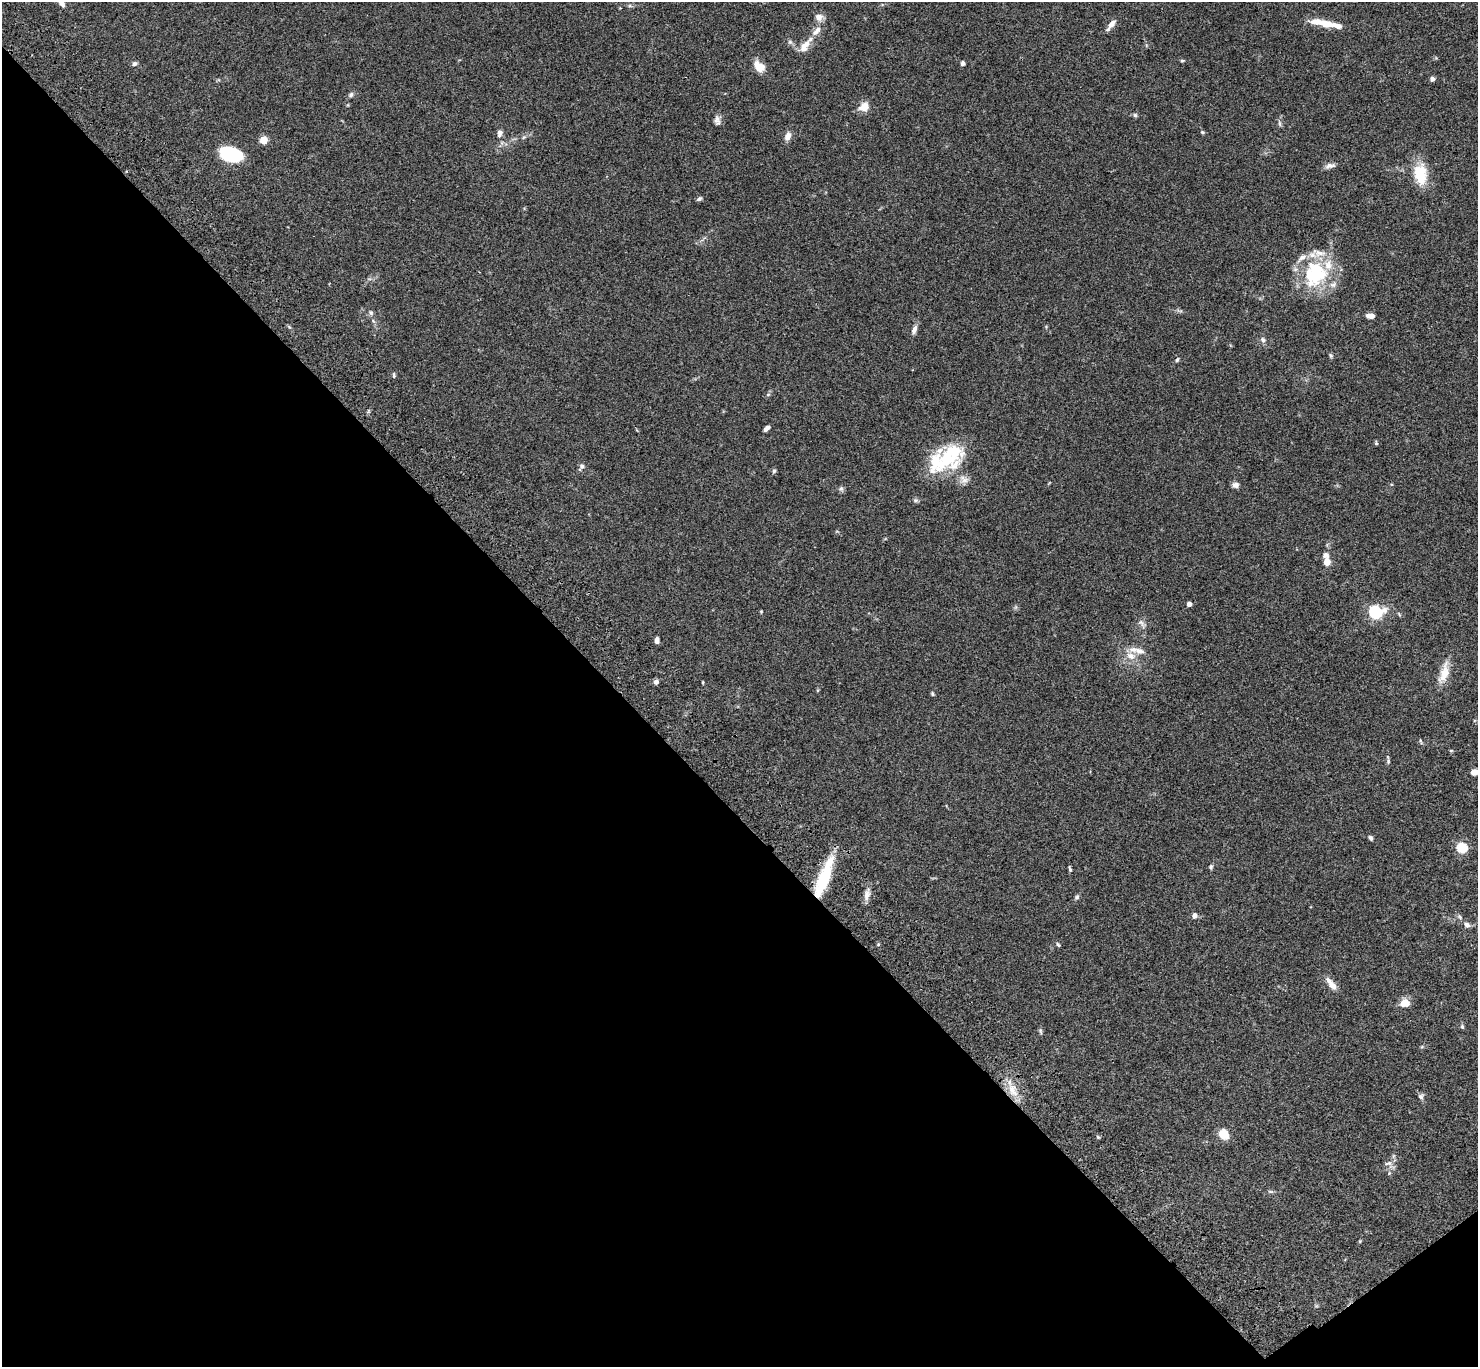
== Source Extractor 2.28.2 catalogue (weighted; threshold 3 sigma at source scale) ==
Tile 14 of 4 x 4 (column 2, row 4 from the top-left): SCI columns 1579-3054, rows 384-1748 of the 6106 x 6084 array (HDU 1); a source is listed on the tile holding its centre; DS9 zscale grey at full resolution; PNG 1480 x 1369 px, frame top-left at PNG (2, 2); no overlay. Shown black and unused: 42% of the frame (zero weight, under 3 of 4 exposures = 6% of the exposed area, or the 3 px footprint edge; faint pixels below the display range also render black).
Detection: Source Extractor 2.28.2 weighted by HDU 2 'WHT'; one run over the whole footprint, this tile lists its part. Background 0.0591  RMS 0.0053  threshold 0.0237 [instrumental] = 3 sigma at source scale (4.5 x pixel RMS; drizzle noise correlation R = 1.50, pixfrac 1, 0.05/0.05 arcsec/px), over >= 5 px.
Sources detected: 97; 2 inside a brighter object's white glare — not listed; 14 inside a brighter listed object's ellipse — not listed separately; the other 81 listed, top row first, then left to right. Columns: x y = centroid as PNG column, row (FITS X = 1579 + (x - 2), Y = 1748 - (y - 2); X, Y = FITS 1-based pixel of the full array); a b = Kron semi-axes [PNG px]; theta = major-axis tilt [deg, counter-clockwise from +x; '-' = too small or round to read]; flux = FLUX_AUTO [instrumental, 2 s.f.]
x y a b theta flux
61 3 9 6 -58 2.2
819 17 10 10 - 3.1
1318 22 21 8 -5 6.5
1111 24 13 6 48 3.6
790 42 8 5 -45 1.2
804 46 20 10 56 5.6
1182 61 5 4 - 0.61
963 63 5 5 - 1.1
134 64 6 5 - 1.4
759 67 15 10 -52 6.4
1432 79 6 5 - 1.3
351 95 8 5 50 1.2
864 107 14 11 31 4.9
1135 115 6 5 - 0.92
717 120 13 7 -87 2.2
1280 123 8 4 -81 1
1203 132 5 4 - 0.7
499 133 10 6 83 2
788 136 11 7 66 3
524 137 6 4 43 0.81
264 140 6 5 - 7.8
227 153 14 11 -62 20
1330 166 14 7 9 2.4
1420 174 23 14 -83 16
699 199 7 4 31 1.1
1315 273 35 33 87 35
371 313 8 5 -74 1.2
1370 316 7 4 -7 4.5
914 329 12 6 69 2.3
1263 340 8 6 -63 1.4
1331 355 7 5 -87 0.79
1177 360 6 4 71 0.8
394 375 7 4 88 0.8
768 394 6 4 2 0.64
767 428 7 4 39 2.1
1376 443 5 4 - 0.7
946 458 38 32 -40 29
581 466 10 6 58 1.6
774 471 6 5 - 0.83
1235 485 8 7 - 2
841 489 8 6 -52 1.2
916 500 7 5 -19 0.98
1325 555 8 7 - 1.9
1327 562 6 5 - 5.9
1189 604 4 4 - 3.6
761 611 4 3 - 0.44
1375 612 6 6 - 94
1142 624 15 6 -56 2
657 640 7 4 89 1.7
1131 656 15 9 -23 4.9
1444 673 30 11 74 8.5
656 682 6 5 - 1.8
703 682 5 3 - 0.39
932 694 6 4 -87 0.69
1421 741 9 3 -75 0.64
1451 751 5 3 - 0.5
1388 760 14 3 -79 0.93
1474 772 8 6 14 3.5
1371 838 7 5 -57 0.92
1462 848 5 5 - 38
1211 867 7 5 84 0.89
1070 869 7 3 -76 0.84
824 880 47 12 69 27
867 895 14 7 75 3.1
1077 897 7 5 52 1
1195 915 6 6 - 2.3
1459 916 7 4 -60 0.95
1467 925 9 6 -16 1.9
1058 945 6 4 -61 0.7
1332 985 16 9 -52 4
1404 1003 13 10 11 4.7
1462 1027 6 4 -70 0.83
1040 1031 9 4 -72 0.84
1013 1090 21 11 -61 8.4
1421 1096 9 7 50 1.3
1223 1134 10 8 -42 8.3
1098 1137 5 4 - 0.58
1393 1156 7 4 71 0.86
1388 1163 12 5 13 1.9
1271 1191 8 4 -9 0.82
1360 1241 5 4 - 0.48
Overlapping masked pixels (flux is a lower limit): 1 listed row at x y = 824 880
Isophote crosses this tile's border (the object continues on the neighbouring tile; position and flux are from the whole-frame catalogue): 2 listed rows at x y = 61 3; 1474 772